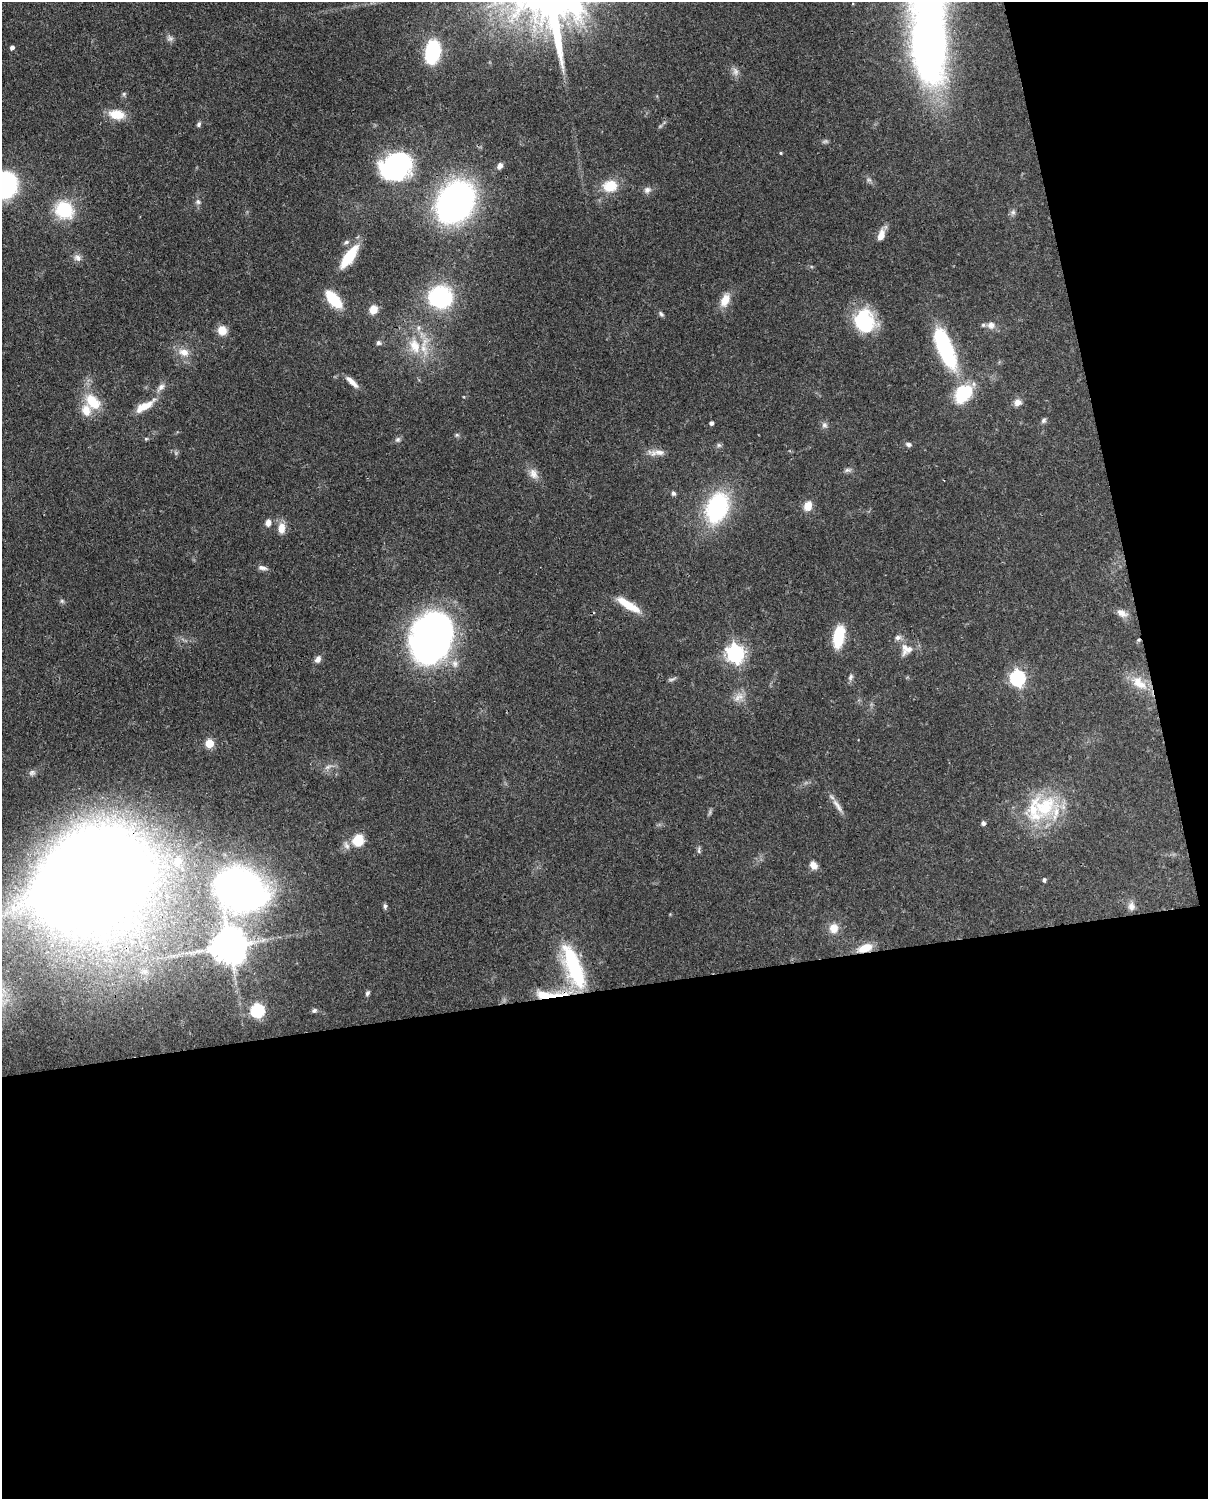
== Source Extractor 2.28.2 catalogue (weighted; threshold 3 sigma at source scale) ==
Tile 12 of 4 x 3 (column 4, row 3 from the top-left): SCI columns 3707-4912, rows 155-1651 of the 5001 x 4912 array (HDU 1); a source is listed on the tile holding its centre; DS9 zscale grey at full resolution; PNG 1210 x 1501 px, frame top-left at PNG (2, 2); no overlay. Shown black and unused: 39% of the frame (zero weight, under 3 of 4 exposures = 7% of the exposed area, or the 3 px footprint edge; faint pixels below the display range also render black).
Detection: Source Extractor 2.28.2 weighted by HDU 2 'WHT'; one run over the whole footprint, this tile lists its part. Background 0.114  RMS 0.0043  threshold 0.0195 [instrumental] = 3 sigma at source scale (4.5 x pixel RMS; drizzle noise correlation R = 1.50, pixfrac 1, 0.05/0.05 arcsec/px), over >= 5 px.
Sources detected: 102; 1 too faint to see at this stretch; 1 inside a brighter object's white glare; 1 cosmic-ray / hot-pixel residue — not listed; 7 inside a brighter listed object's ellipse — not listed separately; the other 92 listed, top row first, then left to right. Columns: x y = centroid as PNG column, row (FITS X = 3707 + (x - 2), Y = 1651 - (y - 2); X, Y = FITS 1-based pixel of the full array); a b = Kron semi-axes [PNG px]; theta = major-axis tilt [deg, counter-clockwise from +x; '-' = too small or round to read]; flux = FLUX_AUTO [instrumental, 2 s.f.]
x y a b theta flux
929 42 148 40 -87 280
12 47 4 4 - 1.5
432 52 16 10 80 44
735 71 12 8 -68 2.2
124 94 6 5 - 0.76
117 114 19 11 -11 8
199 124 7 5 65 1
781 153 4 3 - 0.48
396 166 34 28 18 59
500 166 8 6 61 1.7
869 180 7 4 -18 0.88
5 185 29 24 59 46
610 186 16 13 15 10
647 190 10 8 21 2
198 202 8 7 - 1.2
455 202 27 20 57 210
64 210 23 20 -31 18
1013 212 8 6 -90 1.2
881 235 14 8 72 3.9
346 242 8 5 21 1
349 257 21 8 54 19
77 258 11 9 -33 2.1
440 297 28 26 -4 36
334 299 17 8 -49 19
725 300 17 10 66 6.1
373 310 10 8 62 4.7
661 314 8 5 -45 0.98
865 321 25 21 -70 27
991 325 11 10 - 2.9
222 330 11 10 - 4.8
378 343 7 6 - 1.1
415 346 24 16 -67 13
942 347 62 15 -62 38
184 352 15 10 -18 4.6
352 382 20 6 -44 3.3
161 387 11 8 45 2.2
93 402 21 14 -48 11
1017 402 10 8 30 2.6
144 406 22 8 29 8
1043 420 7 6 - 1
711 423 4 4 - 1.1
824 425 8 7 - 1.4
457 435 6 5 - 0.77
146 439 5 5 - 0.54
398 439 7 7 - 1.1
909 444 8 5 -17 1.2
719 445 7 5 -44 0.85
656 452 25 8 2 3.8
847 470 9 6 1 1.2
533 474 16 10 -66 3.6
673 493 6 6 - 0.97
808 506 10 8 66 5
717 508 31 20 70 48
268 523 9 7 84 2.2
281 528 13 9 87 4.5
262 568 12 6 -10 1.8
62 601 6 5 - 0.76
628 605 31 8 -31 10
1122 613 15 9 -30 3.3
839 637 21 10 79 18
898 637 9 7 20 1.6
431 638 42 33 75 180
909 649 12 10 40 3.6
735 653 7 7 - 180
318 659 9 7 61 2
850 677 9 6 64 1.2
1017 678 7 6 - 100
672 679 12 3 16 0.97
1139 683 26 14 -41 9.5
737 698 14 7 59 3.2
209 743 5 5 - 16
328 767 9 6 30 1.6
838 806 25 6 -54 3.1
1045 807 38 34 14 33
983 823 5 4 - 1.4
358 840 13 12 - 8.8
699 850 10 4 86 0.88
178 861 9 8 - 7.7
813 865 10 8 -54 2.9
94 878 64 50 37 1700
1044 880 4 4 - 1.1
240 889 30 23 -30 280
385 906 7 5 77 0.9
1131 906 11 10 - 2.4
834 928 12 11 - 4.7
229 946 10 10 - 1100
865 948 18 9 20 7
574 967 54 17 -70 38
367 993 7 5 69 0.94
549 995 54 10 3 16
257 1010 6 6 - 65
314 1010 7 5 17 1.1
Overlapping masked pixels (flux is a lower limit): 3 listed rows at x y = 94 878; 865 948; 549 995
Isophote crosses this tile's border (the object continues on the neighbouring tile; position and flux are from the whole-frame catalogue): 2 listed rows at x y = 929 42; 5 185